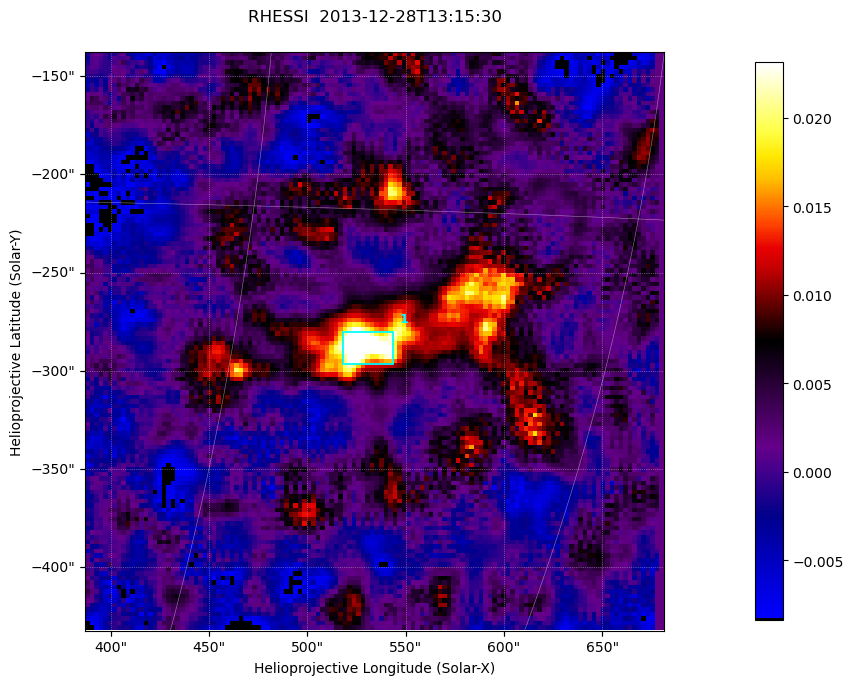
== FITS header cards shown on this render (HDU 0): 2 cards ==
TELESCOP= 'RHESSI  '           / Name of the Telescope or Mission
DATE_OBS= '2013-12-28T13:15:30.000' / nominal U.T. date when integration of this

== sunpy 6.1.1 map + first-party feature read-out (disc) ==
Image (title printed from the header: RHESSI  2013-12-28T13:15:30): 128 x 128 px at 2.3 arcsec/px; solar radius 975 arcsec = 424 px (partial field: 2.9% of the solar disc is inside the frame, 100% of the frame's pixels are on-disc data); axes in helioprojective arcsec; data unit not stated in the header (colour bar unlabelled)
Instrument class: DISC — disc imager (sunpy class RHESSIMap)
Bright regions (active regions / flare kernels): reference = the on-disc median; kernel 3 px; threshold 5 sigma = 0.0207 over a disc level ~0.00176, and >= 1.15x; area >= 16 px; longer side >= 3 px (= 6.9 arcsec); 1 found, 1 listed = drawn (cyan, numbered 1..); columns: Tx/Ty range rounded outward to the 5 arcsec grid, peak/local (2 s.f.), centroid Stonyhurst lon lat
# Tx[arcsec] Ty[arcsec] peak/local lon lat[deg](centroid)
1 515..545 -300..-280 17 +35 -19